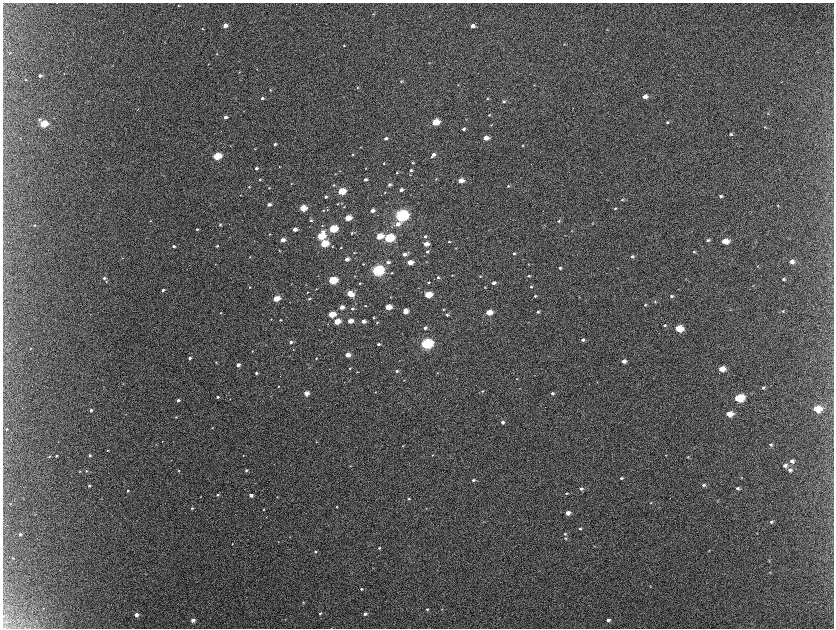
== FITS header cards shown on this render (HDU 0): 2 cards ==
NAXIS1  =                 1663 / length of data axis 1
NAXIS2  =                 1252 / length of data axis 2

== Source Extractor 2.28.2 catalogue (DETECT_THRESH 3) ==
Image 1663 x 1252 px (HDU 0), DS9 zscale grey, zoomed out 1/2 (1 PNG px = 2 x 2 image px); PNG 836 x 630 px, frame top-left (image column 2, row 1251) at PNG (3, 3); no overlay
Background 2170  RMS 33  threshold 98.4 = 3 sigma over >= 5 px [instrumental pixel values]
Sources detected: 320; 10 cannot appear on this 1/2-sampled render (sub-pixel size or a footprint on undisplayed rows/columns) and are not listed; the other 310 listed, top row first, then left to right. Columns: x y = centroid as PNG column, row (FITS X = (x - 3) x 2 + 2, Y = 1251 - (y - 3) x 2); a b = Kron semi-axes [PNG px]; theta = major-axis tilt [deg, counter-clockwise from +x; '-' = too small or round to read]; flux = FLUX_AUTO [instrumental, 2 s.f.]
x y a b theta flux
178 5 3 3 - 5.0e+03
373 14 3 3 - 4.1e+03
225 26 4 3 - 4.0e+04
472 26 5 4 - 3.2e+04
202 29 3 3 - 5.1e+03
607 30 4 2 - 4.4e+03
165 42 3 2 - 2.4e+03
564 44 4 3 - 4.6e+03
344 45 3 3 - 5.2e+03
10 53 3 2 - 3.0e+03
217 54 3 3 - 4.9e+03
238 61 3 2 - 2.3e+03
429 63 3 3 - 3.4e+03
208 64 3 2 - 2.7e+03
112 66 3 2 - 2.6e+03
257 69 2 2 - 2.4e+03
239 72 2 2 - 2.6e+03
64 74 3 2 - 3.2e+03
40 76 4 3 - 1.3e+04
25 80 3 3 - 4.3e+03
240 80 3 2 - 2.0e+03
401 81 3 3 - 7.3e+03
458 85 3 3 - 3.7e+03
534 85 3 2 - 3.3e+03
357 88 3 3 - 5.4e+03
270 90 3 3 - 5.8e+03
344 97 3 2 - 2.9e+03
645 97 5 4 - 3.4e+04
262 98 4 3 - 1.4e+04
487 99 4 3 - 7.3e+03
503 101 4 3 - 9.4e+03
137 110 2 1 - 3.1e+03
768 114 3 2 - 4.0e+03
489 115 3 3 - 5.8e+03
225 117 3 3 - 2.5e+04
53 118 3 2 - 2.9e+03
39 119 4 4 - 9.9e+03
435 122 5 3 - 2.2e+05
667 122 4 4 - 8.7e+03
44 124 4 3 - 3.3e+05
491 125 3 3 - 4.3e+03
765 127 5 2 - 5.4e+03
463 129 4 3 - 1.6e+04
731 134 4 4 - 1.1e+04
486 138 4 3 - 5.4e+04
386 139 3 3 - 1.8e+04
275 144 3 3 - 1.3e+04
522 145 3 3 - 4.9e+03
360 147 3 2 - 2.3e+03
255 149 3 2 - 3.6e+03
433 154 4 3 - 2.2e+04
353 155 3 3 - 5.9e+03
217 156 4 3 - 4.5e+05
431 157 3 2 - 4.9e+03
384 163 3 3 - 6.2e+03
412 163 3 3 - 7.2e+03
279 167 3 2 - 3.5e+03
256 168 3 3 - 1.6e+04
366 168 2 2 - 3.0e+03
411 170 4 3 - 1.2e+04
340 171 3 2 - 3.1e+03
397 173 3 3 - 6.5e+03
335 174 2 2 - 2.9e+03
410 175 3 3 - 4.1e+03
365 179 3 3 - 1.9e+04
436 179 3 2 - 4.2e+03
260 180 3 3 - 6.9e+03
461 180 4 3 - 8.3e+04
291 184 2 2 - 3.3e+03
334 185 3 3 - 5.6e+03
389 185 4 3 - 1.6e+04
508 186 4 3 - 8.3e+03
249 187 2 2 - 5.2e+03
269 188 3 3 - 5.2e+03
401 190 4 3 - 2.5e+04
341 191 4 3 - 3.1e+05
385 192 3 2 - 4.0e+03
240 195 2 2 - 3.3e+03
721 196 4 3 - 1.3e+04
326 197 3 3 - 1.3e+04
622 200 4 3 - 6.9e+03
341 203 3 2 - 2.5e+03
269 204 3 3 - 3.2e+04
337 204 3 2 - 4.6e+03
778 206 3 2 - 3.6e+03
344 207 3 2 - 4.3e+03
303 208 4 3 - 2.2e+05
615 208 4 3 - 6.7e+03
323 210 3 3 - 5.9e+03
327 210 4 3 - 5.7e+03
372 210 4 3 - 4.1e+04
402 215 6 4 14 2.3e+06
348 218 4 3 - 1.7e+05
311 220 4 3 - 1.1e+04
150 221 3 2 - 3.3e+03
558 221 4 3 - 7.8e+03
592 223 3 3 - 3.8e+03
220 224 3 3 - 7.8e+03
398 224 7 5 29 4.3e+04
34 225 4 3 - 5.5e+03
322 226 3 3 - 5.7e+03
197 229 3 3 - 1.1e+04
295 229 3 3 - 4.4e+04
333 229 5 3 - 4.8e+05
572 231 3 3 - 3.6e+03
352 233 4 3 - 6.8e+03
269 234 3 3 - 5.2e+03
321 236 5 4 - 4.4e+05
379 236 5 3 - 1.7e+05
425 236 4 3 - 1.0e+04
389 238 5 4 - 7.9e+05
282 240 3 3 - 5.8e+04
708 240 4 4 - 1.1e+04
725 241 5 4 - 1.0e+05
449 242 3 2 - 5.9e+03
324 244 4 3 - 3.4e+05
426 244 4 3 - 6.6e+04
173 246 3 2 - 1.3e+04
217 246 3 2 - 7.3e+03
332 246 3 2 - 4.7e+03
341 248 3 2 - 4.9e+03
456 248 3 2 - 3.9e+03
279 250 3 3 - 4.4e+03
427 252 4 3 - 1.6e+04
694 252 4 3 - 6.9e+03
354 253 3 2 - 4.1e+03
514 253 3 3 - 9.4e+03
405 254 4 3 - 2.7e+04
632 256 4 4 - 1.2e+04
250 257 3 3 - 4.6e+03
122 258 3 2 - 3.5e+03
347 259 3 3 - 4.4e+04
388 262 4 3 - 1.9e+04
410 262 4 3 - 9.4e+04
792 262 5 4 - 4.1e+04
215 264 2 2 - 2.3e+03
363 264 2 2 - 5.1e+03
528 264 3 2 - 3.5e+03
758 266 4 2 - 4.2e+03
560 268 4 3 - 1.0e+04
378 270 5 4 - 1.8e+06
392 273 4 3 - 7.4e+03
452 275 3 2 - 4.0e+03
355 276 2 2 - 2.8e+03
480 276 3 3 - 3.9e+03
529 276 4 3 - 8.9e+03
438 277 3 3 - 1.0e+04
104 278 3 3 - 1.5e+04
783 279 4 4 - 1.2e+04
333 280 4 3 - 5.2e+05
106 281 3 3 - 6.0e+03
360 283 3 3 - 5.9e+03
429 283 3 2 - 6.1e+03
494 283 4 3 - 2.4e+04
306 284 3 2 - 2.4e+03
753 286 4 3 - 4.2e+03
249 287 3 3 - 6.5e+03
485 287 3 2 - 4.9e+03
531 287 3 3 - 7.3e+03
418 288 3 2 - 3.1e+03
316 289 3 2 - 3.3e+03
163 290 3 2 - 1.4e+04
307 292 3 2 - 4.4e+03
350 294 5 3 - 1.9e+05
428 295 5 3 - 2.6e+05
535 296 3 2 - 7.8e+03
671 296 4 3 - 1.3e+04
390 297 2 2 - 3.4e+03
276 299 4 3 - 2.0e+05
309 299 3 2 - 8.1e+03
655 302 4 3 - 5.5e+03
645 305 3 3 - 5.9e+03
365 306 3 2 - 5.5e+03
342 307 4 3 - 6.0e+04
388 307 4 3 - 1.6e+05
352 308 3 3 - 1.2e+04
443 309 3 2 - 5.5e+03
405 311 4 4 - 8.0e+04
783 311 4 4 - 6.6e+03
489 312 4 3 - 1.3e+05
538 312 4 3 - 1.3e+04
221 313 3 2 - 3.9e+03
91 314 2 2 - 2.1e+03
332 314 4 3 - 2.0e+05
447 315 3 3 - 1.4e+04
373 318 3 3 - 7.4e+03
271 319 2 2 - 4.0e+03
280 320 3 3 - 7.0e+03
337 321 4 3 - 1.6e+05
350 321 4 3 - 7.8e+04
363 321 3 3 - 4.8e+04
377 323 3 3 - 5.7e+03
665 326 4 4 - 9.3e+03
425 328 4 3 - 1.6e+04
679 328 5 4 - 2.0e+05
319 329 2 2 - 2.1e+03
583 340 4 3 - 1.4e+04
291 342 3 3 - 1.5e+04
427 343 5 4 - 1.6e+06
378 344 3 3 - 1.4e+04
31 348 3 2 - 3.4e+03
293 349 2 2 - 2.4e+03
252 351 2 2 - 2.9e+03
347 355 4 3 - 6.9e+04
190 358 3 3 - 1.8e+04
316 358 3 2 - 5.0e+03
399 360 2 2 - 2.2e+03
624 361 5 4 - 3.1e+04
216 362 3 3 - 5.2e+03
238 365 3 3 - 3.0e+04
309 368 3 2 - 2.5e+03
350 368 3 3 - 4.8e+03
722 369 5 4 - 8.3e+04
397 371 3 3 - 1.4e+04
357 372 3 2 - 2.8e+03
256 373 3 2 - 1.2e+04
437 373 3 2 - 3.0e+03
534 375 3 2 - 2.1e+03
516 379 3 2 - 3.1e+03
404 380 2 2 - 2.5e+03
597 382 3 3 - 4.0e+03
123 384 3 2 - 3.2e+03
278 386 2 2 - 3.8e+03
763 388 5 4 - 1.2e+04
482 391 4 3 - 6.7e+03
375 392 2 2 - 2.6e+03
306 393 4 3 - 7.9e+04
552 393 4 3 - 1.3e+04
217 397 3 2 - 1.1e+04
739 398 6 4 7 4.5e+05
178 400 3 2 - 2.1e+04
817 409 6 4 -2 1.9e+05
91 410 3 3 - 1.6e+04
729 414 5 4 - 9.9e+04
176 417 3 2 - 4.5e+03
502 422 4 3 - 1.6e+04
212 428 3 2 - 2.4e+03
7 429 4 3 - 7.1e+03
162 441 2 2 - 2.3e+03
58 442 3 2 - 2.2e+03
316 442 3 2 - 3.1e+03
156 445 3 2 - 2.9e+03
771 445 5 4 - 9.3e+03
403 446 3 2 - 4.1e+03
108 450 3 2 - 4.8e+03
90 455 4 3 - 1.1e+04
433 455 3 2 - 4.1e+03
666 455 4 2 - 3.8e+03
49 456 3 3 - 4.8e+03
56 456 3 2 - 8.8e+03
243 456 3 2 - 3.9e+03
688 457 4 4 - 7.1e+03
792 461 5 5 - 2.4e+04
350 466 3 2 - 2.3e+03
785 466 5 4 - 2.6e+04
246 470 3 3 - 1.0e+04
790 470 6 5 - 2.0e+04
80 471 3 3 - 4.9e+03
86 471 3 3 - 6.2e+03
179 471 3 2 - 5.0e+03
742 477 3 2 - 3.5e+03
621 478 4 3 - 1.0e+04
473 480 3 3 - 1.1e+04
704 485 5 4 - 1.1e+04
89 486 3 3 - 1.1e+04
738 488 4 3 - 1.3e+04
581 489 5 3 - 1.9e+04
127 491 2 2 - 7.7e+03
566 493 4 3 - 6.5e+03
217 495 3 3 - 8.8e+03
251 495 3 3 - 3.2e+04
201 497 2 2 - 2.7e+03
277 497 3 2 - 3.8e+03
409 499 3 2 - 6.8e+03
717 501 3 2 - 3.5e+03
651 503 4 3 - 5.4e+03
10 504 3 2 - 3.5e+03
337 507 3 3 - 4.6e+03
192 508 3 3 - 7.2e+03
263 509 3 2 - 5.9e+03
568 513 4 3 - 4.5e+04
35 514 3 2 - 3.3e+03
266 517 3 2 - 3.3e+03
483 521 2 2 - 2.0e+03
771 522 5 4 - 1.2e+04
580 529 5 3 - 8.1e+03
757 533 3 2 - 3.6e+03
20 534 3 3 - 1.4e+04
565 534 4 4 - 8.6e+03
290 537 3 2 - 2.0e+03
565 538 4 4 - 7.7e+03
278 542 2 2 - 2.2e+03
232 544 2 2 - 3.5e+03
594 546 3 2 - 3.9e+03
379 548 3 3 - 7.3e+03
709 550 4 2 - 3.5e+03
315 551 3 3 - 8.6e+03
13 558 3 2 - 3.9e+03
770 573 4 3 - 4.4e+03
650 586 3 3 - 3.6e+03
361 589 4 3 - 7.3e+03
303 602 3 3 - 5.8e+03
43 608 3 2 - 2.7e+03
427 609 3 3 - 7.4e+03
441 609 2 2 - 3.2e+03
320 613 3 3 - 8.4e+03
365 613 3 3 - 2.3e+04
136 614 3 3 - 3.4e+04
193 620 3 3 - 3.9e+04
608 620 4 3 - 1.9e+04
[10 sub-pixel or undisplayed-footprint detections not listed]